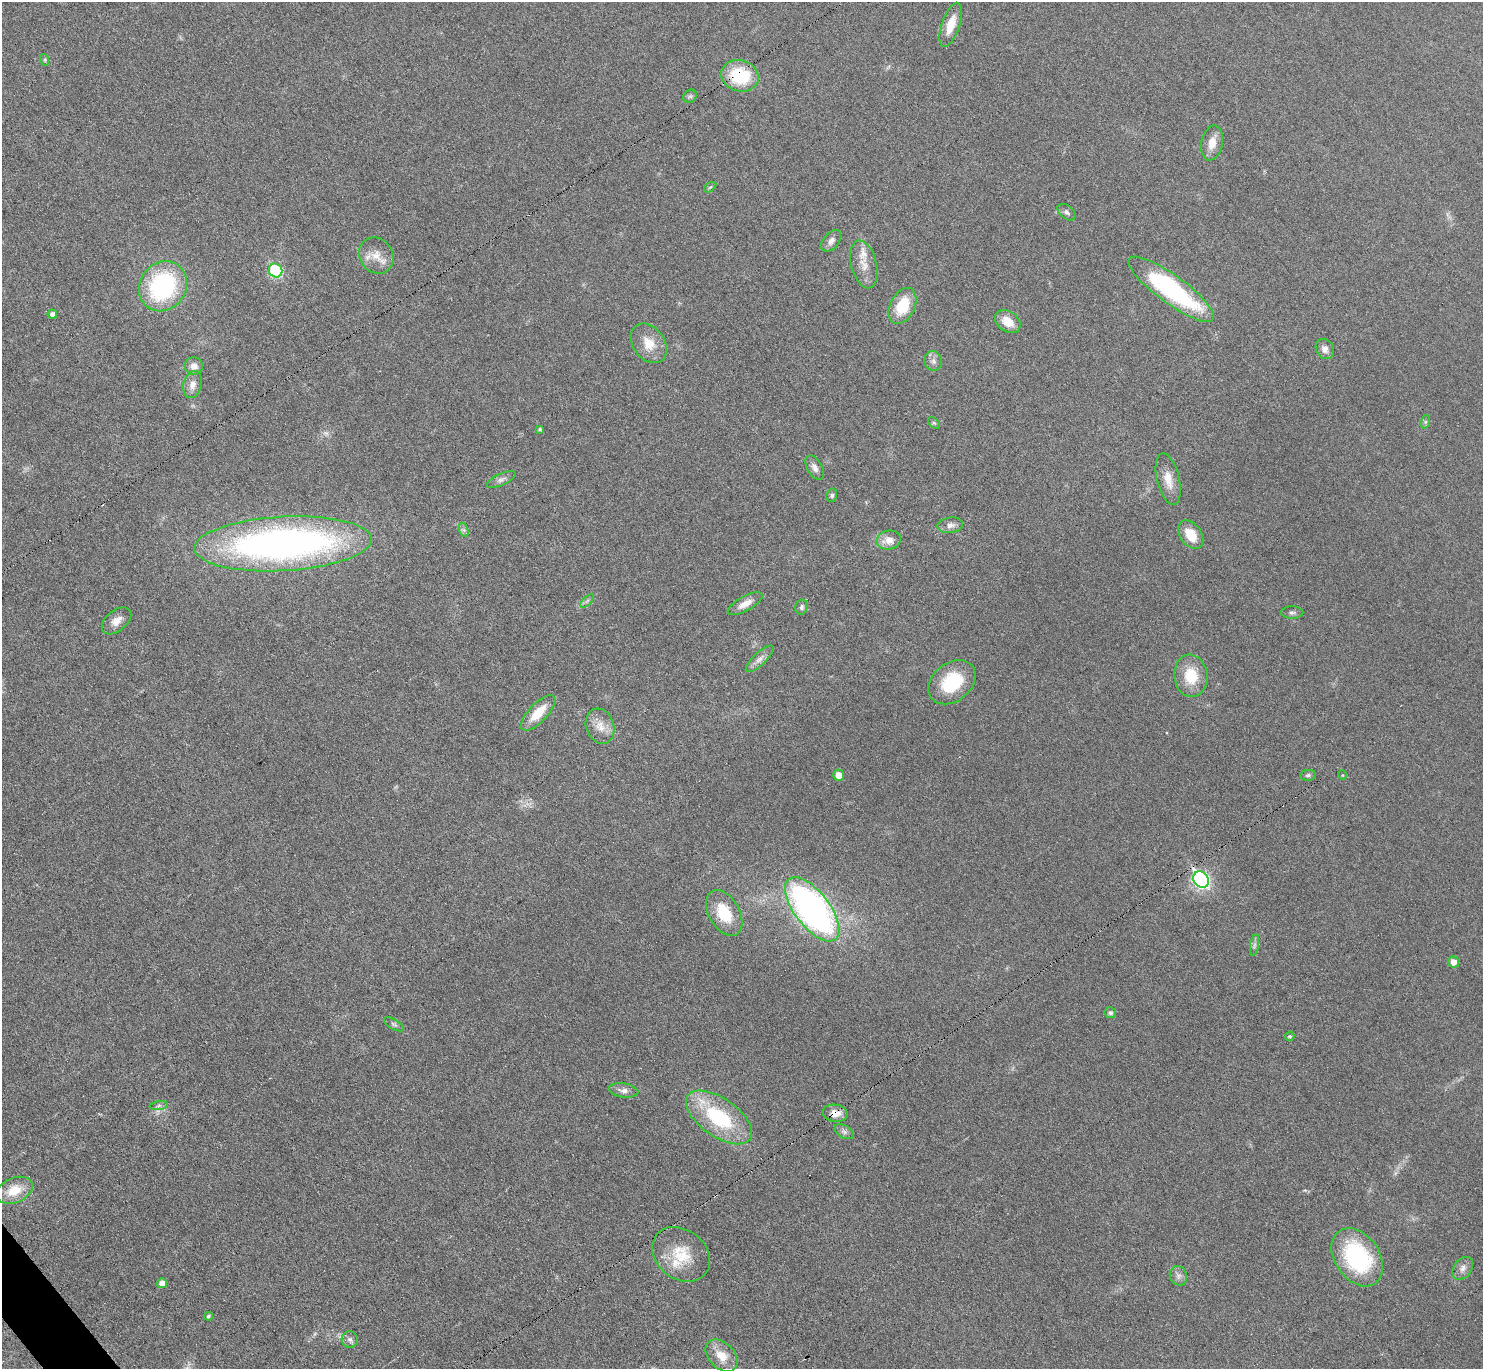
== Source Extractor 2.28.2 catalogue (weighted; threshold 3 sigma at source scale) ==
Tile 7 of 4 x 4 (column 3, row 2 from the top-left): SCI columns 2963-4443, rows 2890-4256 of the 5926 x 5921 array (HDU 1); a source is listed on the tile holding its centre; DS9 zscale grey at full resolution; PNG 1485 x 1371 px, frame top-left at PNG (2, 2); each listed source drawn as its Kron ellipse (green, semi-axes under 4 px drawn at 4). Shown black and unused: <1% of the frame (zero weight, under 3 of 6 exposures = <1% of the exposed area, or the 3 px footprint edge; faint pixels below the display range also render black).
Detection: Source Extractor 2.28.2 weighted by HDU 2 'WHT'; one run over the whole footprint, this tile lists its part. Background 0.0346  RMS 0.004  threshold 0.0163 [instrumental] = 3 sigma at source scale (4.09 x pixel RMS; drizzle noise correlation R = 1.36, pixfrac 0.8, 0.05/0.05 arcsec/px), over >= 5 px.
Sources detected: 70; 1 too faint to see at this stretch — neither listed nor drawn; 1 inside a brighter listed object's ellipse — not listed separately; the other 68 listed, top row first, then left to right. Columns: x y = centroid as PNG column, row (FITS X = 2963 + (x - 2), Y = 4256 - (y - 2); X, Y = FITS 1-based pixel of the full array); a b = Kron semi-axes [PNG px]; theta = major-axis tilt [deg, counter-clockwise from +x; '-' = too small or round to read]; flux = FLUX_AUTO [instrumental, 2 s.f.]
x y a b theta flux
951 25 23 9 71 6.5
45 60 6 4 -73 0.51
740 76 19 15 -16 19
690 96 7 6 - 0.85
1212 143 18 10 79 4.5
710 187 7 3 36 0.53
1066 212 10 6 -39 1.2
831 241 12 7 50 2
376 256 19 16 -54 5.8
864 264 24 12 -75 5.3
275 270 7 6 - 31
163 286 26 23 56 48
1171 289 52 14 -36 57
902 306 19 12 63 12
52 314 5 4 - 1.5
1008 321 14 10 -35 5.5
649 343 22 15 -52 7.1
1325 349 10 8 -63 2.1
933 361 10 8 -70 1.7
194 366 9 8 - 2.6
193 385 14 9 77 3.1
1425 422 7 4 71 0.72
934 423 7 4 -44 0.61
540 429 4 4 - 0.66
815 468 13 7 -60 2
1168 479 26 11 -76 5.7
501 480 15 6 24 1.5
832 495 7 5 76 0.66
950 525 13 7 7 2.1
464 530 7 4 -71 0.8
1191 535 16 10 -56 7.8
889 540 12 9 15 4
283 544 89 27 3 190
587 601 8 4 45 0.84
745 604 19 7 29 3.5
801 607 7 6 - 1
1292 612 11 6 0 1
116 621 17 10 39 3.3
760 659 18 6 43 2.3
1191 676 21 16 -82 12
952 682 26 19 39 17
538 713 23 9 46 7.9
600 726 18 14 -71 4.9
838 775 5 5 - 4
1308 775 8 5 10 0.83
1342 775 4 3 - 0.26
1201 879 9 7 -53 87
812 909 38 17 -52 150
724 913 25 15 -61 13
1254 945 11 4 79 1
1454 962 5 5 - 3.2
1110 1013 6 5 - 0.97
394 1024 11 5 -30 0.96
1290 1036 5 4 - 0.6
624 1090 15 7 -8 2.1
159 1106 9 4 9 0.94
835 1113 12 8 -8 4.2
719 1117 38 19 -35 30
844 1132 10 6 -31 1.2
14 1190 19 12 23 8
681 1254 31 24 -39 14
1357 1257 32 22 -55 41
1463 1268 13 8 56 2.2
1178 1276 10 8 -67 1.7
162 1283 5 5 - 2.6
208 1316 4 4 - 0.68
350 1339 8 8 - 1.3
722 1356 19 13 -46 6.4
Overlapping masked pixels (flux is a lower limit): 2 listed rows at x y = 740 76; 835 1113